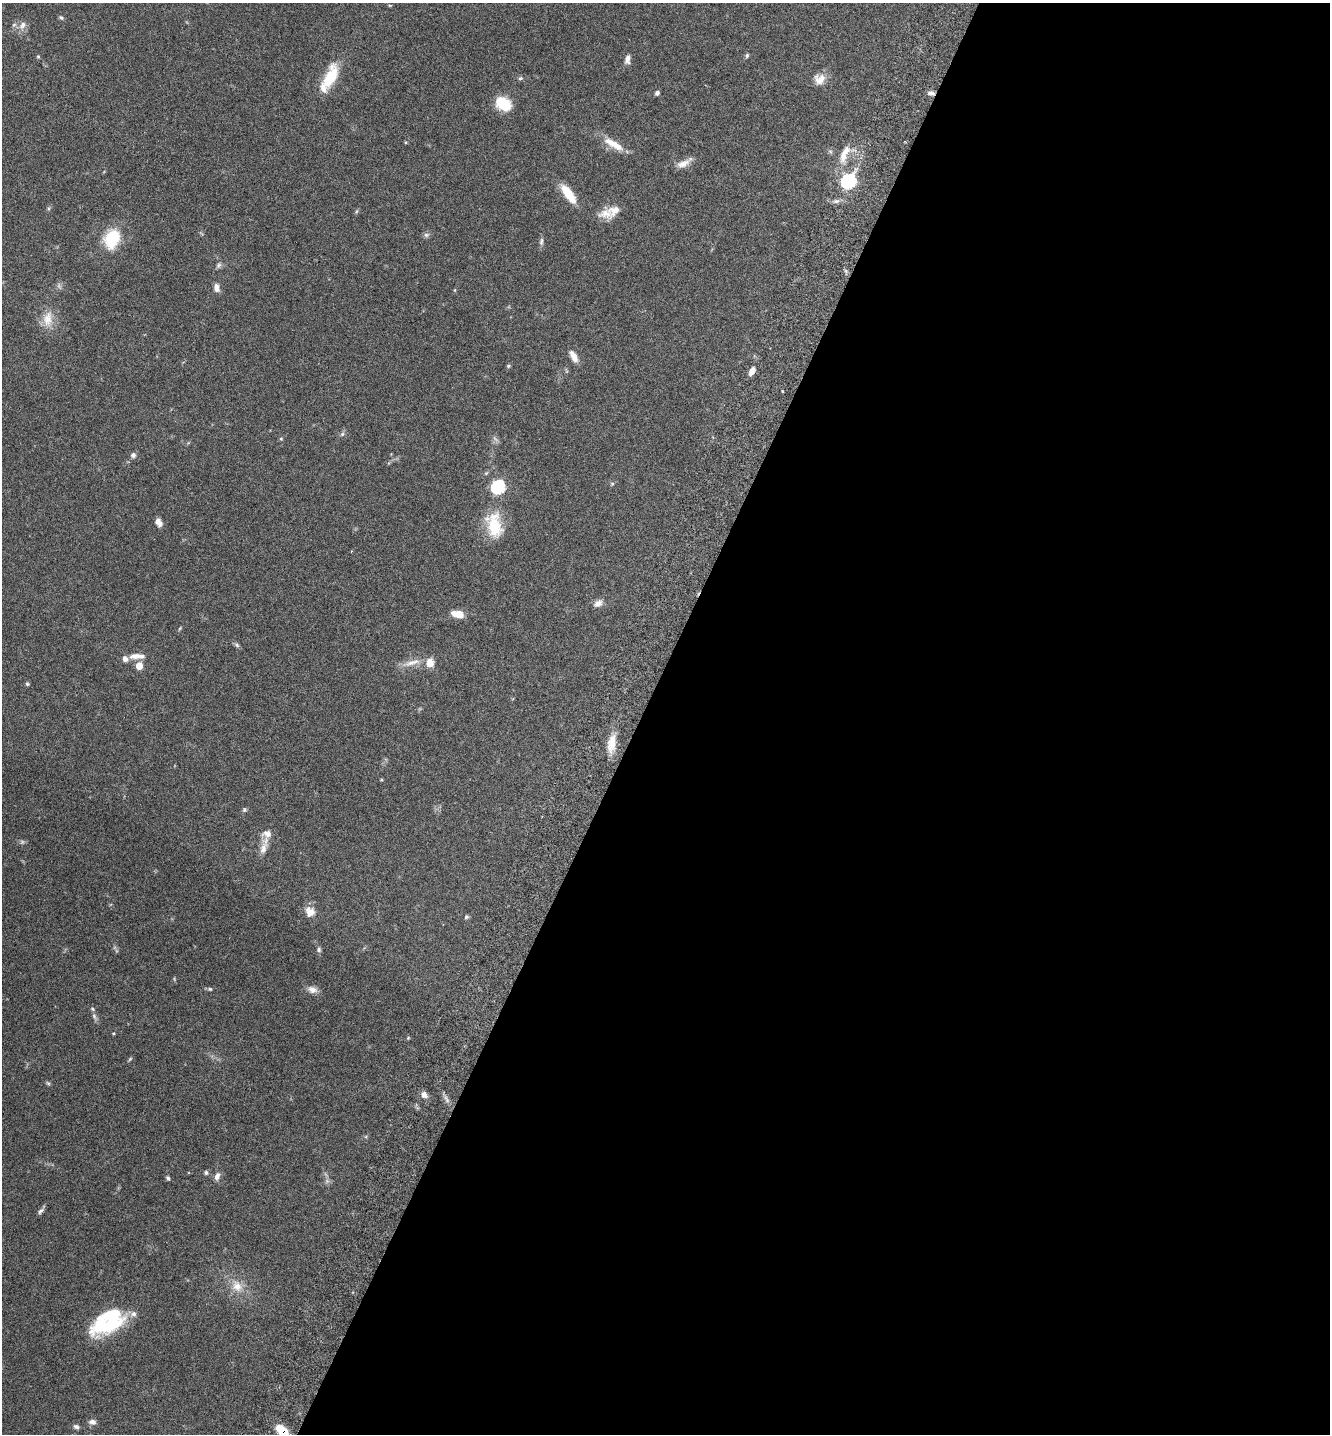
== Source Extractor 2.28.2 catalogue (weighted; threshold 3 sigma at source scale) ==
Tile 12 of 4 x 4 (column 4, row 3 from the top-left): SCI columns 4186-5513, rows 1468-2899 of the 5849 x 5796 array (HDU 1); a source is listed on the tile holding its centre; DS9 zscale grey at full resolution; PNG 1332 x 1436 px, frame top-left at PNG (2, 3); no overlay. Shown black and unused: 52% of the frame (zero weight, under 3 of 6 exposures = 3% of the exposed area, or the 3 px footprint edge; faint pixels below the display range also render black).
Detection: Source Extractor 2.28.2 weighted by HDU 2 'WHT'; one run over the whole footprint, this tile lists its part. Background 0.0659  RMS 0.0031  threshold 0.0126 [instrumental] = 3 sigma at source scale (4.09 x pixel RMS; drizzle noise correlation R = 1.36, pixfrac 0.8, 0.05/0.05 arcsec/px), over >= 5 px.
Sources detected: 87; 2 too faint to see at this stretch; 1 inside a brighter object's white glare — not listed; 11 inside a brighter listed object's ellipse — not listed separately; the other 73 listed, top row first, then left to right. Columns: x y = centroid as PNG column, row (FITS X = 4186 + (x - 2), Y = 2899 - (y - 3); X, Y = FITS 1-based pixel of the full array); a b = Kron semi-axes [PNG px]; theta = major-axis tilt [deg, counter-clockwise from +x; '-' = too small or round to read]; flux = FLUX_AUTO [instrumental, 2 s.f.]
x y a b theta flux
390 5 5 3 - 0.25
61 17 7 5 -47 0.48
22 25 13 8 56 1.7
747 55 6 5 - 0.49
38 56 5 4 - 0.31
627 59 11 6 78 1.4
330 78 32 12 63 11
520 78 7 5 21 0.49
819 79 15 13 19 3
657 93 5 4 - 0.88
931 93 9 5 -4 0.96
503 104 15 11 -34 9.9
614 144 29 8 -30 4.9
830 151 7 4 -19 0.46
843 156 18 8 87 3
684 163 22 8 29 2.6
848 181 7 6 - 54
568 194 24 9 -55 6.5
357 211 6 4 70 0.37
606 213 22 13 -3 3.7
426 235 8 6 13 0.72
112 239 21 15 68 12
541 242 11 5 85 0.81
219 265 8 6 63 0.71
846 271 7 4 -71 0.48
217 288 10 7 -80 1.5
455 290 5 3 - 0.26
48 319 24 14 84 4.7
574 358 12 8 -59 2
508 366 5 4 - 0.36
752 371 10 5 64 1.9
782 391 3 2 - 0.23
342 434 7 5 46 0.6
281 439 5 4 - 0.34
133 455 6 6 - 0.9
612 484 6 5 - 0.42
498 487 7 7 - 35
157 521 9 6 63 1.1
494 525 33 18 -80 11
598 603 11 8 29 1.8
458 614 12 7 -13 4.2
180 628 6 3 71 0.29
237 645 7 5 -28 0.57
137 656 20 7 -1 2.5
411 663 27 7 15 3
139 666 5 5 - 4.7
27 684 5 4 - 0.42
612 743 24 10 81 4.4
381 780 5 3 - 0.24
244 810 6 6 - 0.52
22 842 6 6 - 0.55
263 848 20 9 74 2.6
310 912 13 12 - 2.8
466 917 6 5 - 0.47
319 949 7 6 - 0.64
210 989 6 5 - 0.46
312 990 13 9 -14 1.8
94 1016 11 6 -69 0.89
113 1033 4 3 - 0.28
408 1038 4 4 - 0.27
130 1059 6 4 46 0.36
48 1083 7 4 -44 0.43
424 1095 6 6 - 1.8
206 1172 5 5 - 0.64
217 1176 12 7 70 1.3
168 1178 6 4 -54 0.51
327 1181 7 5 -45 0.7
41 1211 10 5 45 0.74
237 1286 17 14 -50 4.5
113 1315 41 26 39 17
92 1422 10 7 -4 1.2
76 1427 8 6 -25 0.77
282 1430 15 8 -37 5.1
Overlapping masked pixels (flux is a lower limit): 2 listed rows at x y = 931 93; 282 1430
Isophote crosses this tile's border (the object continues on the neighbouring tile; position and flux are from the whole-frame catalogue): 1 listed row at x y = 282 1430